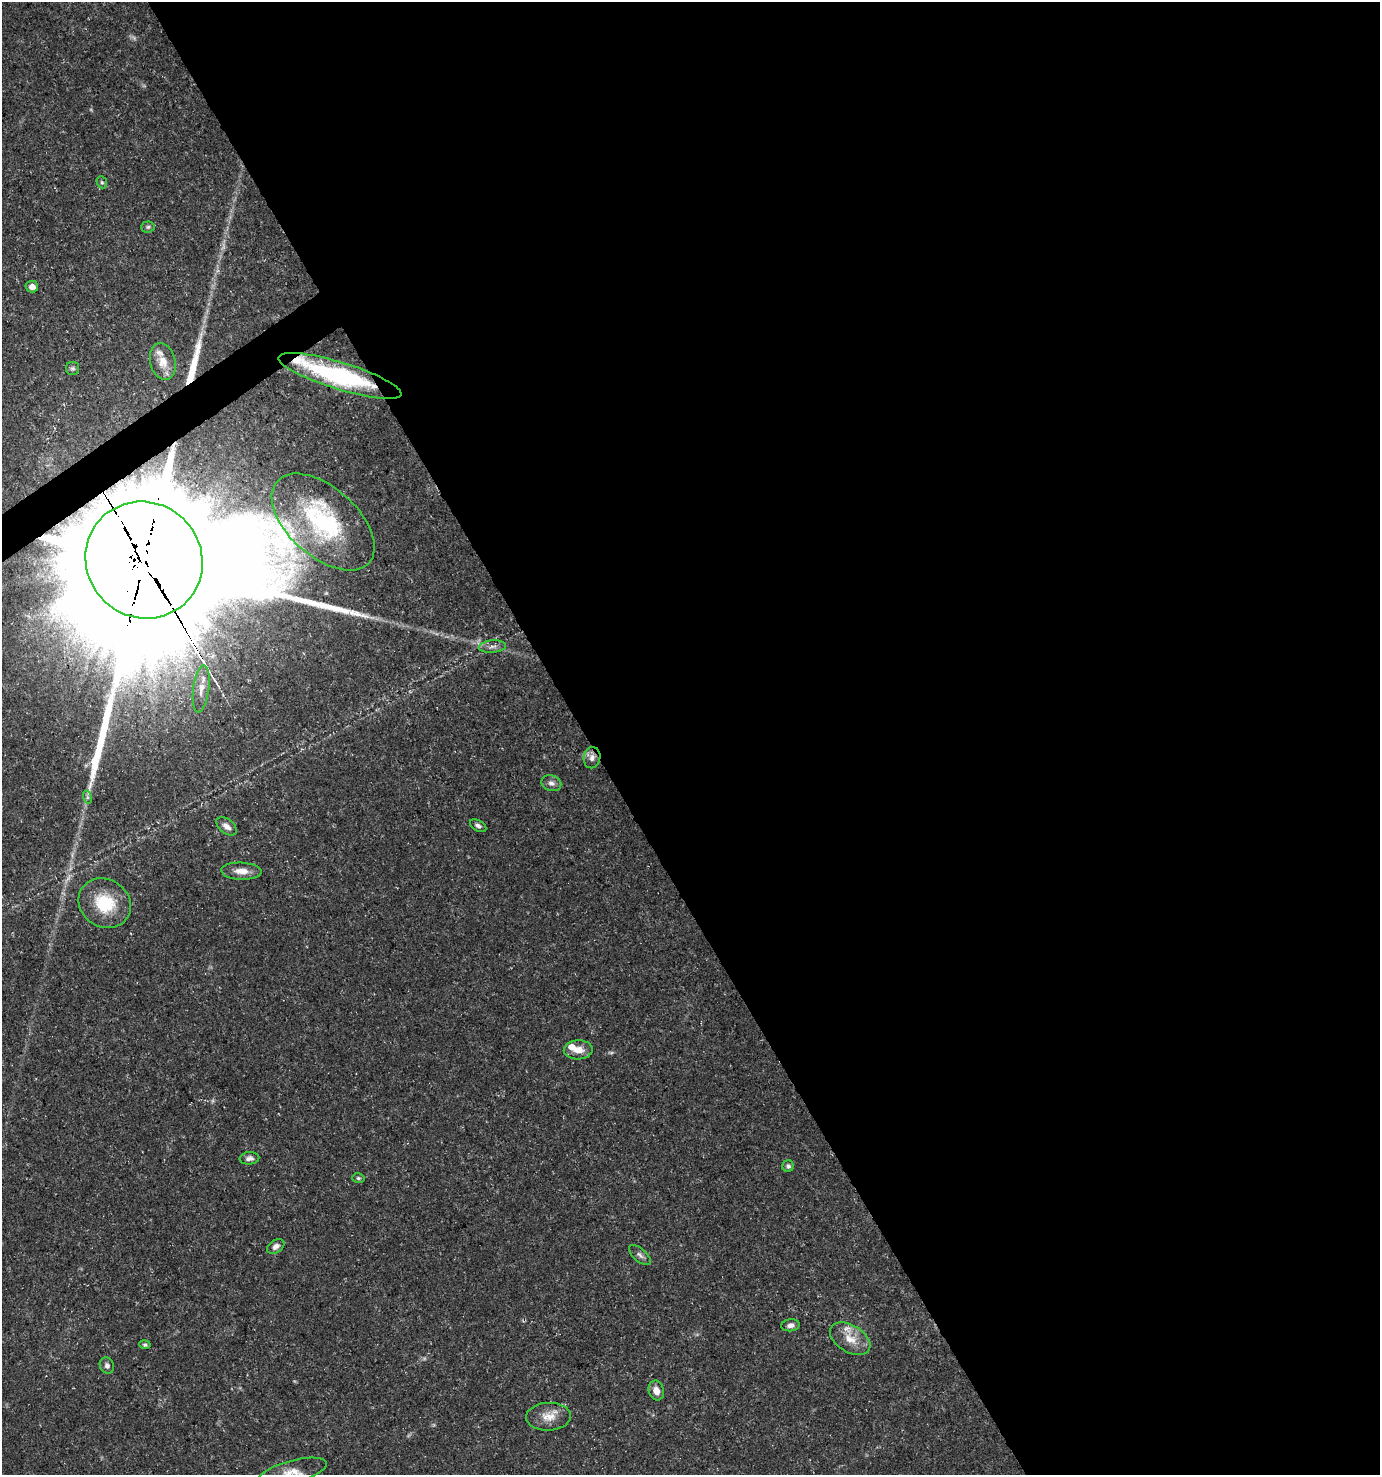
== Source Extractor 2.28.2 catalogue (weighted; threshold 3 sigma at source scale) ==
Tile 8 of 4 x 4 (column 4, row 2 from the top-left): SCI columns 4255-5632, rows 2953-4425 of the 5813 x 5899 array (HDU 1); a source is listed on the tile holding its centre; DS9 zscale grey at full resolution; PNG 1382 x 1477 px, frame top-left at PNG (2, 2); each listed source drawn as its Kron ellipse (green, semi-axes under 4 px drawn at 4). Shown black and unused: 58% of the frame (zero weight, under 3 of 5 exposures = <1% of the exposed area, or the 3 px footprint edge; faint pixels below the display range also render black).
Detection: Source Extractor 2.28.2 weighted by HDU 2 'WHT'; one run over the whole footprint, this tile lists its part. Background 0.0272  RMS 0.0025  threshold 0.0114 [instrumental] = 3 sigma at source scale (4.5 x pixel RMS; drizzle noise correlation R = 1.50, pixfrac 1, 0.0396/0.0396 arcsec/px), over >= 5 px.
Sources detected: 42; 4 too faint to see at this stretch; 2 inside a brighter object's white glare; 1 long thin detection or spike segment (spike, bleed or trail) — neither listed nor drawn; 5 inside a brighter listed object's ellipse — not listed separately; the other 30 listed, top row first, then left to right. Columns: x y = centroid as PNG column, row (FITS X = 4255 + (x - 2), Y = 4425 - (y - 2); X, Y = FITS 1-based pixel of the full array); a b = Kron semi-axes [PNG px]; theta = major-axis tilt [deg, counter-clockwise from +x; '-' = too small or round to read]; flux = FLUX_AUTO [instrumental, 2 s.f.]
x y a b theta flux
102 182 6 5 - 0.47
148 227 6 5 - 0.51
32 287 6 6 - 1.5
163 362 19 12 -76 3.7
73 368 7 6 - 0.58
340 376 64 13 -17 39
323 522 61 34 -42 32
144 560 60 57 -43 22000
492 647 13 6 5 1.3
201 689 24 8 83 2.8
592 758 10 8 81 1.4
551 783 10 8 -21 1.2
87 797 6 4 -72 0.45
226 826 12 7 -38 1.4
478 826 9 5 -30 0.87
241 871 20 8 -2 2.8
105 903 27 23 -33 11
578 1050 14 9 3 2.9
249 1158 10 6 5 1
788 1166 6 5 - 0.65
358 1178 6 5 - 0.43
276 1246 9 6 34 1.2
640 1255 13 6 -40 1
791 1325 9 6 7 1.2
850 1339 22 13 -32 4.4
145 1345 6 4 -9 0.44
107 1366 8 7 - 0.95
656 1391 10 7 -75 2.1
548 1417 22 14 2 3.8
293 1472 35 11 15 4.6
Overlapping masked pixels (flux is a lower limit): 2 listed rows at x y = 340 376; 144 560
Isophote crosses this tile's border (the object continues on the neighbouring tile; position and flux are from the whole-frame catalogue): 1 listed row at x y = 293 1472